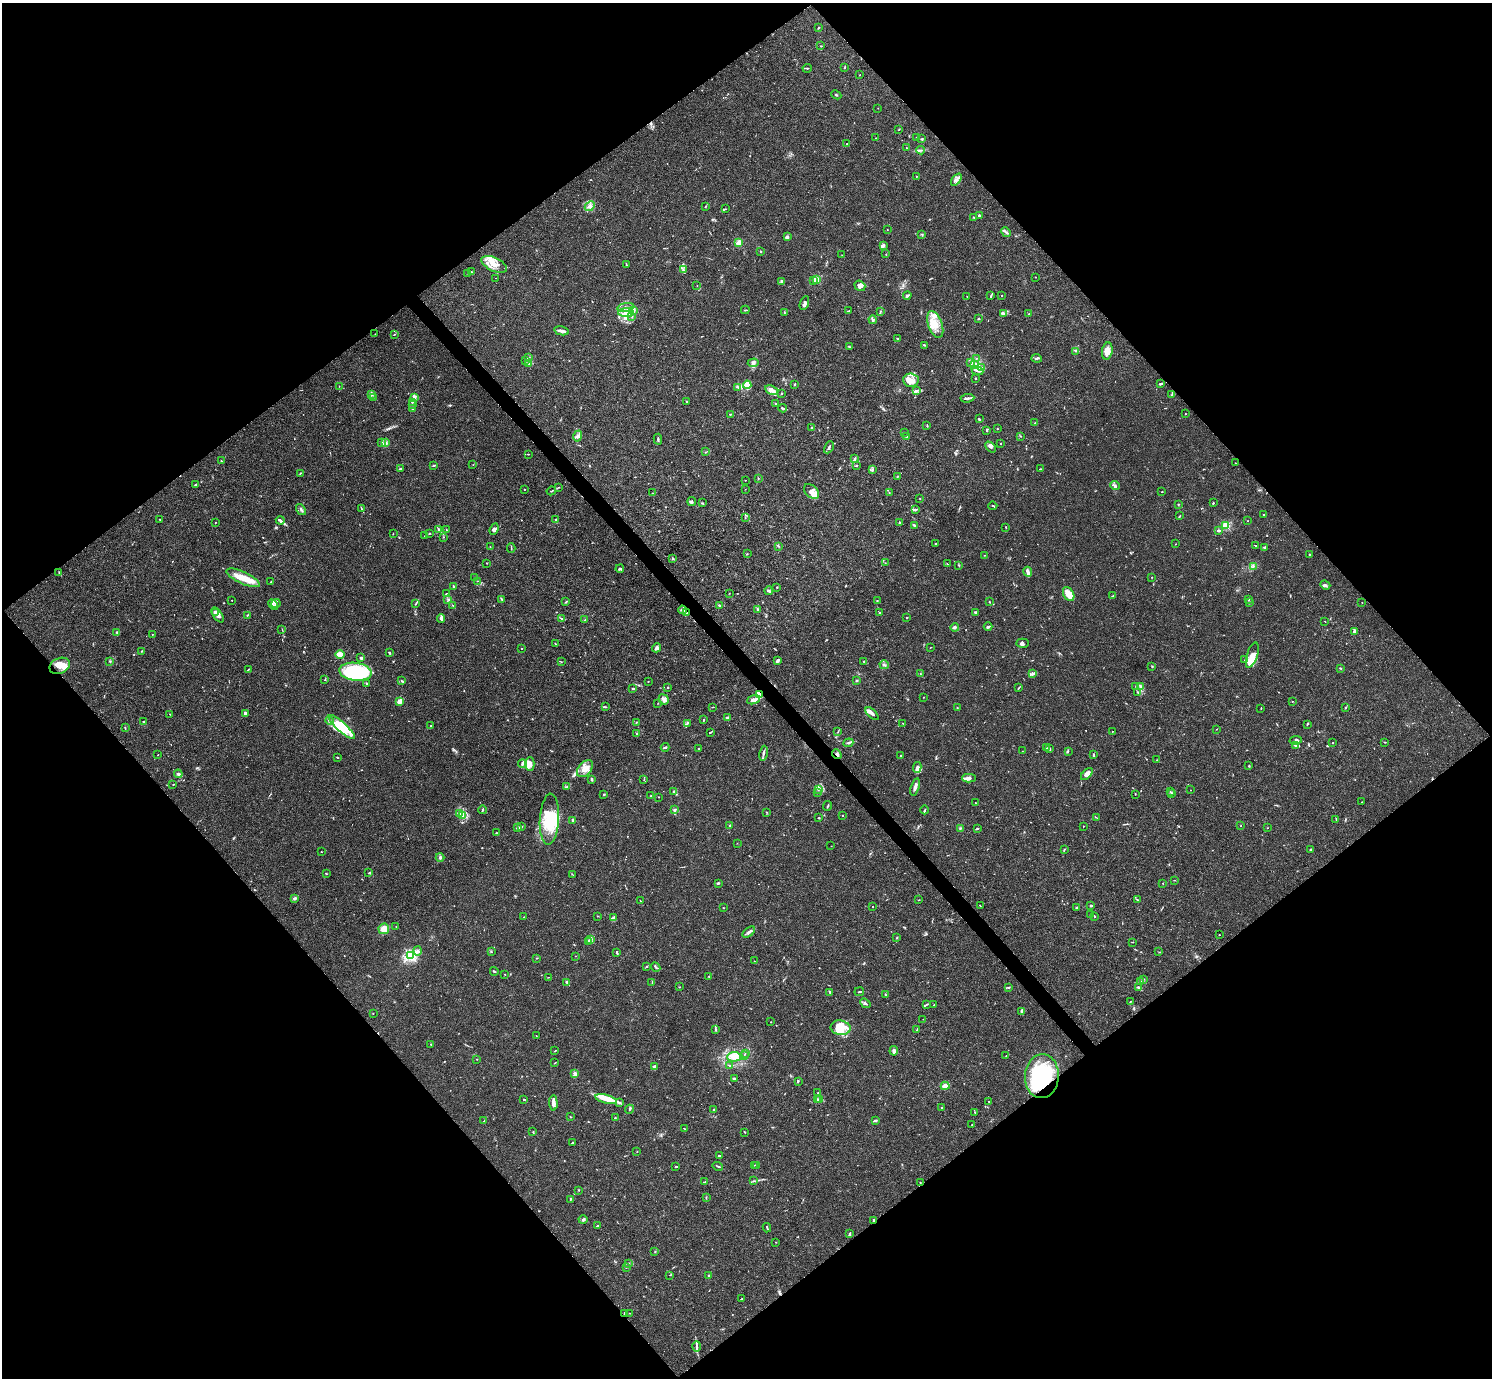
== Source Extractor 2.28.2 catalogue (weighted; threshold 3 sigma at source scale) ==
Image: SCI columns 2-5958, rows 158-5659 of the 5961 x 5958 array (HDU 1 of 3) = the unmasked area's bounding box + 8 px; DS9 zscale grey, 4 x 4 block average (1 PNG px = mean of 4 x 4 image px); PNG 1494 x 1380 px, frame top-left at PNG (2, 3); each listed source drawn as its Kron ellipse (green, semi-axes under 4 px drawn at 4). Shown black and unused: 50% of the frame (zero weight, under 3 of 4 exposures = <1% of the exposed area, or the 3 px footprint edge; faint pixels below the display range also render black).
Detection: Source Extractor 2.28.2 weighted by HDU 2 'WHT'. Background 0.0165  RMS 0.0021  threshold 0.00959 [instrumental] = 3 sigma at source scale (4.5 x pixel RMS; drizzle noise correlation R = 1.50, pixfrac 1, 0.05/0.05 arcsec/px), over >= 5 px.
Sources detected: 887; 5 too faint to see at this stretch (4 x 4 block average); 9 inside a brighter object's white glare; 7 cosmic-ray / hot-pixel residue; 1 long thin detection or spike segment (spike, bleed or trail) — neither listed nor drawn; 26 coinciding with a brighter row at this scale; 117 inside a brighter listed object's ellipse — not listed separately; of the other 722, all 500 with FLUX_AUTO >= 0.438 (the completeness limit of this list) listed and drawn (222 fainter detections not listed), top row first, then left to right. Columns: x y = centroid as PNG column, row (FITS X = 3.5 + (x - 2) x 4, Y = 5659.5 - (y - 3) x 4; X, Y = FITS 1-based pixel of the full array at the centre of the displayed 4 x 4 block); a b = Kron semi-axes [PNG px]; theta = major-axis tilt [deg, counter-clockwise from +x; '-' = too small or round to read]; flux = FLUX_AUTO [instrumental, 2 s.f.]
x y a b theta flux
818 28 2 2 - 1.7
821 46 2 2 - 0.65
844 67 3 2 - 1.2
807 68 4 2 - 0.87
860 75 2 2 - 0.46
836 95 5 2 - 1.4
878 108 2 2 - 0.53
899 130 2 2 - 0.49
917 137 2 2 - 3.2
876 138 2 2 - 0.54
922 139 3 2 - 0.97
847 144 2 2 - 0.66
906 148 2 2 - 0.46
921 150 4 2 - 1.8
916 176 2 2 - 0.65
956 180 7 3 49 3.9
590 206 5 3 - 3.6
705 207 3 2 - 0.77
726 209 2 2 - 0.5
979 215 2 2 - 1.7
974 218 2 2 - 0.81
887 230 2 2 - 0.64
1006 232 5 2 - 2.1
922 234 2 2 - 0.96
787 237 4 3 - 2
739 243 2 2 - 46
883 246 3 2 - 3.9
761 251 2 2 - 1.6
886 254 2 2 - 0.65
842 255 2 2 - 0.47
494 264 14 6 -25 14
626 265 3 2 - 0.91
683 269 3 2 - 1.3
471 272 3 2 - 0.92
468 274 2 2 - 0.49
1035 277 2 2 - 0.61
495 278 2 2 - 0.51
816 279 2 2 - 54
814 281 2 2 - 1.6
781 282 3 2 - 1.5
697 286 2 2 - 0.45
860 286 5 5 - 4.3
1002 295 2 2 - 0.56
907 296 4 2 - 2.4
967 296 2 2 - 1.1
991 296 4 2 - 1.2
804 303 7 2 68 3
626 307 8 3 8 5.2
634 310 3 2 - 0.95
745 310 4 2 - 1.2
848 311 3 2 - 0.84
784 312 2 2 - 0.97
880 312 2 2 - 0.48
626 313 8 4 -1 7.4
1004 313 4 2 - 2
1029 314 2 2 - 0.7
632 316 2 2 - 0.54
978 319 2 2 - 1.3
873 320 4 3 - 2.8
935 324 14 7 -70 17
562 331 8 2 -11 5.9
375 334 2 2 - 0.86
395 334 2 2 - 0.56
898 339 2 2 - 1.7
924 345 4 2 - 1.6
849 346 3 2 - 1
1076 351 2 2 - 0.58
1107 351 9 5 81 12
528 358 2 2 - 0.47
977 358 2 2 - 0.62
1037 358 5 2 - 2
526 361 2 2 - 0.44
529 363 4 3 - 2.6
753 363 5 4 - 4.2
971 363 2 2 - 1.5
974 365 4 3 - 2.9
981 367 4 3 - 2.4
977 370 6 3 -22 5.3
976 379 2 2 - 0.57
911 380 8 7 - 9.4
795 384 2 2 - 0.9
1160 384 3 2 - 1.8
747 385 4 3 - 6.5
339 386 2 2 - 0.47
738 387 2 2 - 1.1
771 390 6 3 -26 4.5
917 391 4 2 - 2.4
782 393 2 2 - 0.7
1172 394 2 2 - 0.93
372 395 2 2 - 0.47
373 397 2 2 - 0.56
414 397 3 3 - 2
967 398 7 2 6 3.4
686 401 3 2 - 0.62
412 402 2 2 - 1
412 404 3 2 - 0.95
776 404 3 2 - 1.2
782 408 4 2 - 2.7
412 409 2 2 - 1.3
730 414 2 2 - 0.88
1185 414 2 2 - 0.48
979 419 2 2 - 1.7
1035 423 2 2 - 0.72
927 425 3 2 - 0.99
812 428 4 2 - 2
997 429 2 2 - 0.79
987 430 4 2 - 1.3
905 433 2 2 - 0.49
578 436 6 3 73 3.3
1021 436 2 2 - 0.86
906 437 4 2 - 1.5
658 439 5 2 - 1.7
381 442 2 2 - 1.4
385 443 3 2 - 1.6
1000 443 2 2 - 0.89
829 447 6 2 63 2.9
990 447 6 2 -45 2.4
705 452 2 2 - 0.47
528 454 3 2 - 0.57
855 459 4 3 - 1.6
221 461 2 2 - 0.74
1235 463 2 2 - 0.46
473 465 2 2 - 0.49
856 465 3 2 - 1.2
434 466 3 2 - 1.3
400 469 2 2 - 0.66
1040 469 2 2 - 0.72
872 470 4 2 - 1.7
300 473 2 2 - 0.54
898 476 4 2 - 0.92
758 478 2 2 - 0.44
745 480 2 2 - 0.46
195 485 2 2 - 1.5
1115 486 5 3 - 2.9
559 487 2 2 - 0.51
524 489 2 2 - 0.98
745 489 2 2 - 0.48
551 491 4 2 - 1.1
811 491 9 6 -43 9.4
1162 492 2 2 - 0.69
652 493 2 2 - 0.57
889 493 2 2 - 0.6
920 498 2 2 - 0.46
692 502 4 2 - 2
1213 502 2 2 - 0.76
703 503 3 2 - 0.7
1178 504 2 2 - 1
993 506 4 2 - 1.2
301 509 6 2 -55 2.7
361 509 2 2 - 0.65
915 510 3 2 - 1.3
1264 515 2 2 - 1.1
1180 516 4 2 - 0.91
745 517 2 2 - 0.57
160 520 2 2 - 0.64
280 520 4 3 - 2.3
556 520 3 2 - 1.5
1248 521 2 2 - 0.49
215 523 2 2 - 0.66
899 523 3 2 - 1
914 525 3 2 - 2.9
1226 525 2 2 - 99
1006 527 3 2 - 0.91
446 529 2 2 - 0.64
494 529 6 3 69 4.2
439 530 3 2 - 1.1
1218 531 3 2 - 1.9
429 533 3 2 - 0.96
393 534 2 2 - 0.82
425 535 3 2 - 0.79
443 537 2 2 - 0.51
935 543 2 2 - 0.88
1175 544 2 2 - 0.45
490 546 2 2 - 0.7
779 546 2 2 - 0.8
1256 546 2 2 - 0.85
511 548 5 2 - 1.1
1265 548 3 2 - 1.5
747 554 2 2 - 0.83
1309 554 3 2 - 0.53
984 555 2 2 - 0.67
673 558 2 2 - 0.57
487 563 2 2 - 0.61
885 563 2 2 - 0.45
947 564 2 2 - 0.6
959 565 2 2 - 0.59
1253 566 2 2 - 0.53
620 569 4 2 - 2
59 572 3 2 - 0.61
1028 572 5 2 - 8.7
475 577 2 2 - 0.64
1152 577 2 2 - 0.67
243 578 18 6 -24 20
477 581 2 2 - 0.44
271 582 2 2 - 1.2
1325 585 5 3 - 2.6
453 586 2 2 - 1.8
777 587 2 2 - 1
769 591 4 3 - 2
446 593 3 2 - 0.86
729 593 2 2 - 0.47
1069 594 8 5 -60 22
1112 596 3 2 - 0.73
502 599 4 2 - 1.5
1249 599 2 2 - 0.44
232 600 2 2 - 0.49
448 600 2 2 - 0.98
877 601 2 2 - 0.5
566 602 3 2 - 0.98
989 602 2 2 - 0.99
276 603 4 2 - 2
1249 603 3 2 - 0.58
1362 603 2 2 - 0.48
415 604 2 2 - 0.62
273 605 6 2 -49 2.5
719 605 2 2 - 1.8
453 606 3 2 - 0.81
682 610 4 2 - 1.3
758 610 3 2 - 1.3
686 612 3 2 - 1.5
975 612 3 3 - 1.5
216 613 2 2 - 12
880 613 2 2 - 0.9
217 615 8 4 -55 6.8
247 615 2 2 - 0.47
561 618 3 2 - 0.94
907 618 2 2 - 0.94
441 619 4 3 - 3.7
585 620 2 2 - 0.91
1325 621 2 2 - 0.56
988 626 4 2 - 2.7
955 627 4 2 - 2.5
282 630 2 2 - 0.51
117 632 3 2 - 1.8
1354 632 4 3 - 2.2
152 634 2 2 - 0.45
1023 643 6 4 2 3.3
555 644 4 2 - 0.85
657 648 4 3 - 4
930 648 2 2 - 0.48
522 649 2 2 - 0.69
142 651 2 2 - 1.7
389 653 3 2 - 1.4
340 655 4 2 - 9.7
1252 655 13 5 72 12
361 658 3 2 - 2.7
778 660 3 2 - 4.2
1245 660 3 2 - 1.5
110 661 2 2 - 0.59
864 661 3 2 - 0.72
561 662 2 2 - 0.54
884 665 5 2 - 1.1
60 666 11 7 24 13
1152 666 2 2 - 0.88
1341 669 3 2 - 0.85
248 670 4 2 - 1
355 672 16 9 -7 130
920 674 2 2 - 0.57
1032 674 3 2 - 1.8
325 680 2 2 - 0.49
402 681 3 2 - 1.3
857 681 3 2 - 0.96
648 682 2 2 - 0.6
367 683 3 2 - 1.4
1136 686 3 2 - 1.1
668 687 2 2 - 1.1
1019 687 3 2 - 0.91
1141 687 4 3 - 2.4
633 689 3 2 - 1.6
1138 692 3 2 - 0.96
759 695 3 2 - 27
924 697 2 2 - 0.87
664 699 5 4 - 4.7
753 700 7 3 17 5
400 701 3 2 - 10
1292 701 2 2 - 0.51
658 703 2 2 - 0.55
605 707 3 2 - 1.2
712 707 2 2 - 0.51
1346 707 2 2 - 0.6
957 708 2 2 - 0.52
1261 708 2 2 - 0.55
245 713 4 2 - 2.3
170 714 2 2 - 0.51
872 714 8 2 -43 5
727 717 3 2 - 1.7
704 720 3 2 - 0.92
144 721 2 2 - 1.7
329 721 4 3 - 2.8
636 722 2 2 - 0.73
688 723 4 2 - 1.5
903 723 2 2 - 0.51
1307 724 3 2 - 0.99
431 726 3 2 - 0.84
342 727 17 5 -42 19
125 728 4 2 - 0.76
1217 729 2 2 - 0.5
1112 731 2 2 - 0.6
710 732 3 2 - 1.2
838 732 2 2 - 0.69
636 734 2 2 - 0.53
1296 740 6 2 10 2.1
1385 742 3 2 - 0.69
848 743 5 2 - 2.6
1333 743 2 2 - 0.73
1295 745 3 2 - 1.5
665 747 4 2 - 2
1046 748 2 2 - 1.1
699 749 2 2 - 0.76
1050 749 3 2 - 1.1
1022 751 2 2 - 0.58
1068 752 2 2 - 0.49
763 753 7 2 79 2.5
837 754 5 2 - 2.5
158 755 2 2 - 0.73
901 755 2 2 - 0.99
1093 755 3 2 - 1.8
337 757 3 2 - 0.89
1157 760 2 2 - 0.49
522 764 4 3 - 3
530 764 7 4 -90 7.6
1249 766 2 2 - 0.81
917 768 5 4 - 4.6
585 769 10 6 49 11
178 774 4 3 - 2.3
1087 774 7 4 47 5.7
969 778 7 3 -1 3.9
592 779 3 2 - 2.2
644 779 2 2 - 0.71
173 785 2 2 - 0.65
567 786 3 2 - 0.98
915 787 9 2 72 5.5
819 789 3 2 - 1.2
1191 790 2 2 - 0.47
1170 791 2 2 - 0.73
673 792 3 2 - 2
817 793 2 2 - 0.62
1135 794 2 2 - 0.56
1171 794 3 2 - 1.5
603 795 3 2 - 0.82
650 796 2 2 - 0.51
659 797 2 2 - 0.56
1362 802 2 2 - 0.57
975 803 3 2 - 0.83
828 806 5 2 - 1.2
675 809 3 2 - 1.6
483 810 4 2 - 1.4
925 810 4 2 - 1.4
766 812 2 2 - 0.45
459 814 3 2 - 1.2
842 815 2 2 - 0.59
462 816 3 2 - 1.2
1096 817 3 2 - 0.48
819 818 2 2 - 0.94
549 819 25 9 87 51
1336 819 2 2 - 0.58
573 820 3 2 - 1.4
730 826 3 2 - 1.2
1083 826 2 2 - 0.6
1240 826 2 2 - 0.6
521 827 2 2 - 0.66
518 828 2 2 - 15
960 828 3 2 - 1.1
977 828 3 2 - 1.3
1267 828 2 2 - 0.49
496 833 2 2 - 0.62
737 843 2 2 - 0.49
831 846 2 2 - 0.49
1064 849 3 2 - 1.1
1311 849 3 2 - 1.5
321 852 2 2 - 0.49
440 857 4 4 - 3.1
369 873 2 2 - 0.98
326 874 2 2 - 0.74
573 875 2 2 - 0.56
1174 880 2 2 - 0.52
718 883 3 2 - 1.1
1163 883 2 2 - 0.56
295 898 3 2 - 2.7
919 900 2 2 - 0.67
1137 900 2 2 - 0.74
640 901 2 2 - 0.82
980 906 2 2 - 0.59
1091 906 2 2 - 2.6
873 907 2 2 - 0.53
1077 907 2 2 - 1.8
724 908 2 2 - 0.67
1090 914 2 2 - 1
598 916 2 2 - 0.58
1094 916 2 2 - 0.9
524 917 2 2 - 0.53
613 918 4 2 - 2.3
396 927 2 2 - 0.47
384 929 5 5 - 19
749 932 7 2 38 3.1
1219 935 2 2 - 0.66
897 937 3 2 - 0.71
591 939 3 2 - 2.4
589 942 3 2 - 1.3
1132 942 2 2 - 0.53
418 951 4 2 - 2.2
491 952 2 2 - 0.64
617 952 3 2 - 1.4
1159 952 2 2 - 0.59
411 955 2 2 - 260
575 956 2 2 - 0.47
537 958 2 2 - 0.6
754 961 2 2 - 0.44
646 967 2 2 - 1.4
656 967 5 2 - 1.8
494 971 4 2 - 1.2
505 974 2 2 - 0.75
709 976 2 2 - 0.56
548 977 2 2 - 0.49
1143 979 4 2 - 1.1
567 982 3 2 - 2.1
652 982 2 2 - 0.58
1140 982 3 2 - 1.4
679 987 2 2 - 0.54
1009 987 3 2 - 1.4
1139 988 4 3 - 2.3
859 992 5 2 - 1.5
830 993 3 2 - 1.9
885 995 2 2 - 1.6
1130 1001 2 2 - 0.68
865 1003 6 2 -40 1.9
927 1004 4 2 - 1.1
934 1005 2 2 - 0.85
1022 1012 4 3 - 2.7
373 1013 2 2 - 0.97
923 1019 2 2 - 0.48
771 1022 2 2 - 0.44
841 1028 10 7 -9 14
716 1029 2 2 - 0.53
917 1030 3 2 - 1.3
536 1036 2 2 - 0.51
431 1044 2 2 - 0.51
555 1051 3 2 - 0.7
894 1051 4 2 - 4
745 1054 2 2 - 0.62
744 1056 2 2 - 0.68
1006 1056 2 2 - 1.5
734 1057 7 5 4 10
477 1059 2 2 - 0.58
555 1063 3 2 - 0.59
730 1066 2 2 - 0.47
654 1067 3 3 - 2.9
575 1074 4 3 - 2.6
1042 1076 22 17 86 96
734 1079 4 2 - 2.9
798 1081 2 2 - 0.92
945 1086 4 2 - 18
818 1093 4 2 - 1.3
524 1099 3 2 - 1.5
606 1099 11 4 -15 11
817 1099 3 2 - 1.9
820 1099 2 2 - 0.81
989 1101 2 2 - 0.44
553 1103 7 2 -87 9.3
619 1103 3 2 - 1.8
942 1108 2 2 - 1.4
629 1109 4 2 - 1.5
714 1109 2 2 - 0.47
975 1112 2 2 - 0.52
570 1117 2 2 - 1.2
615 1118 2 2 - 0.98
875 1120 3 2 - 1.4
484 1121 2 2 - 0.59
972 1125 2 2 - 0.58
684 1128 3 2 - 0.58
533 1132 2 2 - 0.67
745 1132 2 2 - 0.55
573 1143 4 2 - 1.2
637 1152 2 2 - 0.56
720 1156 3 2 - 1.1
754 1165 2 2 - 0.93
757 1165 2 2 - 0.47
717 1166 5 2 - 1.2
676 1167 3 2 - 1.4
754 1181 2 2 - 0.88
705 1182 2 2 - 0.57
920 1182 2 2 - 0.7
579 1190 2 2 - 0.82
706 1198 3 2 - 0.59
570 1199 2 2 - 0.96
583 1219 4 3 - 2.2
873 1220 2 2 - 2.9
597 1226 2 2 - 2.5
767 1228 5 2 - 1.3
850 1234 4 2 - 2
776 1242 2 2 - 0.61
655 1252 2 2 - 0.46
628 1263 2 2 - 0.76
626 1267 2 2 - 0.97
670 1275 2 2 - 0.63
709 1276 2 2 - 0.83
742 1298 3 2 - 0.79
629 1313 2 2 - 0.5
624 1314 3 2 - 1
697 1346 5 2 - 2.2
Overlapping masked pixels (flux is a lower limit): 6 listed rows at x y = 686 612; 759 695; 837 754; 1042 1076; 873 1220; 624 1314
Diffuse or blended objects may show on this block-average render without a row.